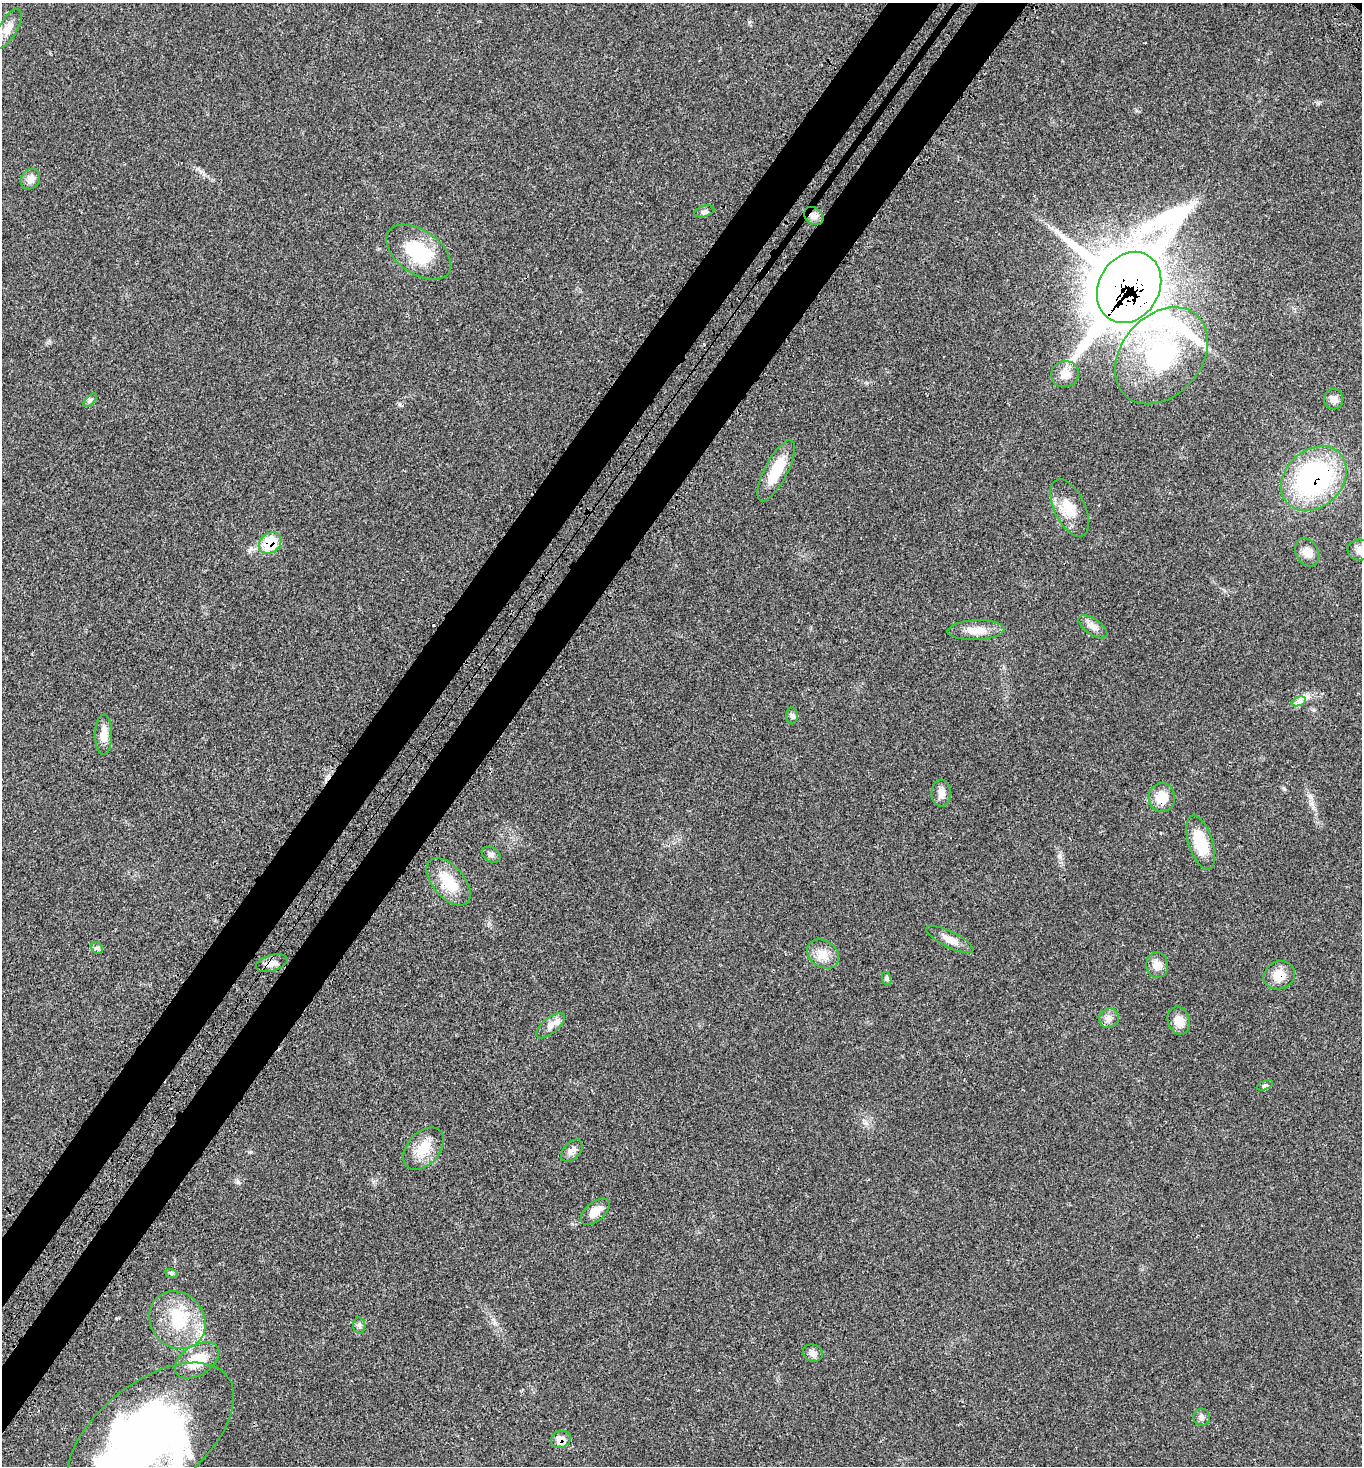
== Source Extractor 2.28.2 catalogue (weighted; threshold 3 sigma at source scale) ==
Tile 7 of 4 x 4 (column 3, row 2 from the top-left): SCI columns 3108-4467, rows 3040-4503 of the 6077 x 6080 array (HDU 1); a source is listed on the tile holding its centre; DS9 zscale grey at full resolution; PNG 1364 x 1468 px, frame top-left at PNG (2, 3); each listed source drawn as its Kron ellipse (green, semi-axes under 4 px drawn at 4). Shown black and unused: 7% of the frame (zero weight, under 3 of 4 exposures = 8% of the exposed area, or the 3 px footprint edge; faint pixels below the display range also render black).
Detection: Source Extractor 2.28.2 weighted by HDU 2 'WHT'; one run over the whole footprint, this tile lists its part. Background 0.0205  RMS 0.0034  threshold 0.0152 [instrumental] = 3 sigma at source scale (4.5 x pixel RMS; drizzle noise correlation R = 1.50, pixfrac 1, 0.05/0.05 arcsec/px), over >= 5 px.
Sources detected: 49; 1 inside a brighter object's white glare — neither listed nor drawn; the other 48 listed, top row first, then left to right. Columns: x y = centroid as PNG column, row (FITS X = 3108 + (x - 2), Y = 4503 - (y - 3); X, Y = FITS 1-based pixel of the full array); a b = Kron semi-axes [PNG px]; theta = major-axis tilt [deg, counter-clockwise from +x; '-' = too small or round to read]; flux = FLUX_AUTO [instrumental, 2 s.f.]
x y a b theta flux
8 29 22 9 60 3
30 179 11 9 53 2.3
704 211 10 5 16 0.93
814 216 10 8 -40 2.1
419 252 36 21 -36 18
1129 287 37 30 60 2300
1161 356 54 40 49 42
1065 374 14 13 - 3.6
1334 399 10 9 - 1.8
90 400 8 3 45 0.54
776 471 34 11 62 9.5
1314 479 36 28 43 58
1070 508 31 15 -64 7.4
270 543 12 9 38 10
1360 550 12 10 -5 2.1
1307 552 15 11 -61 2.7
1093 627 17 8 -35 2.1
976 630 28 10 2 4.4
1299 701 7 4 18 1
792 716 8 5 -90 0.82
104 735 20 8 89 3.6
941 793 13 10 -89 2.4
1162 798 14 13 - 5.7
1201 842 28 12 -72 11
491 855 10 7 -28 1
449 882 28 15 -49 9.6
950 940 26 8 -26 3.1
97 948 6 5 - 0.74
823 954 17 13 -35 3.9
272 963 16 8 17 2
1157 965 13 11 -85 3
1279 975 16 13 24 5
887 979 7 4 -72 0.55
1109 1018 10 9 - 1.9
1179 1021 14 11 -71 3.5
551 1025 17 8 40 2.4
1265 1085 9 4 24 0.65
424 1149 24 16 48 7
572 1151 13 8 48 1.8
595 1212 17 9 40 3.2
171 1273 7 4 -19 0.59
177 1320 30 26 -51 15
359 1326 8 6 -88 0.8
813 1353 10 8 -18 1.6
197 1360 24 15 32 8.5
1202 1417 8 8 - 1.2
150 1436 98 53 38 180
561 1439 10 8 25 3.1
Overlapping masked pixels (flux is a lower limit): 8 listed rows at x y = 814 216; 1129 287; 1314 479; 270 543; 1162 798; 272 963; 1279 975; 561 1439
Isophote crosses this tile's border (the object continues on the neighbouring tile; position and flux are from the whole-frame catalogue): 2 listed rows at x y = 1360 550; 150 1436
Unlisted compact peaks at least as high as the median listed source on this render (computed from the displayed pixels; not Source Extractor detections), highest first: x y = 238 1182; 1059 856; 1310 796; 749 22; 1311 804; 251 548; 1284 789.